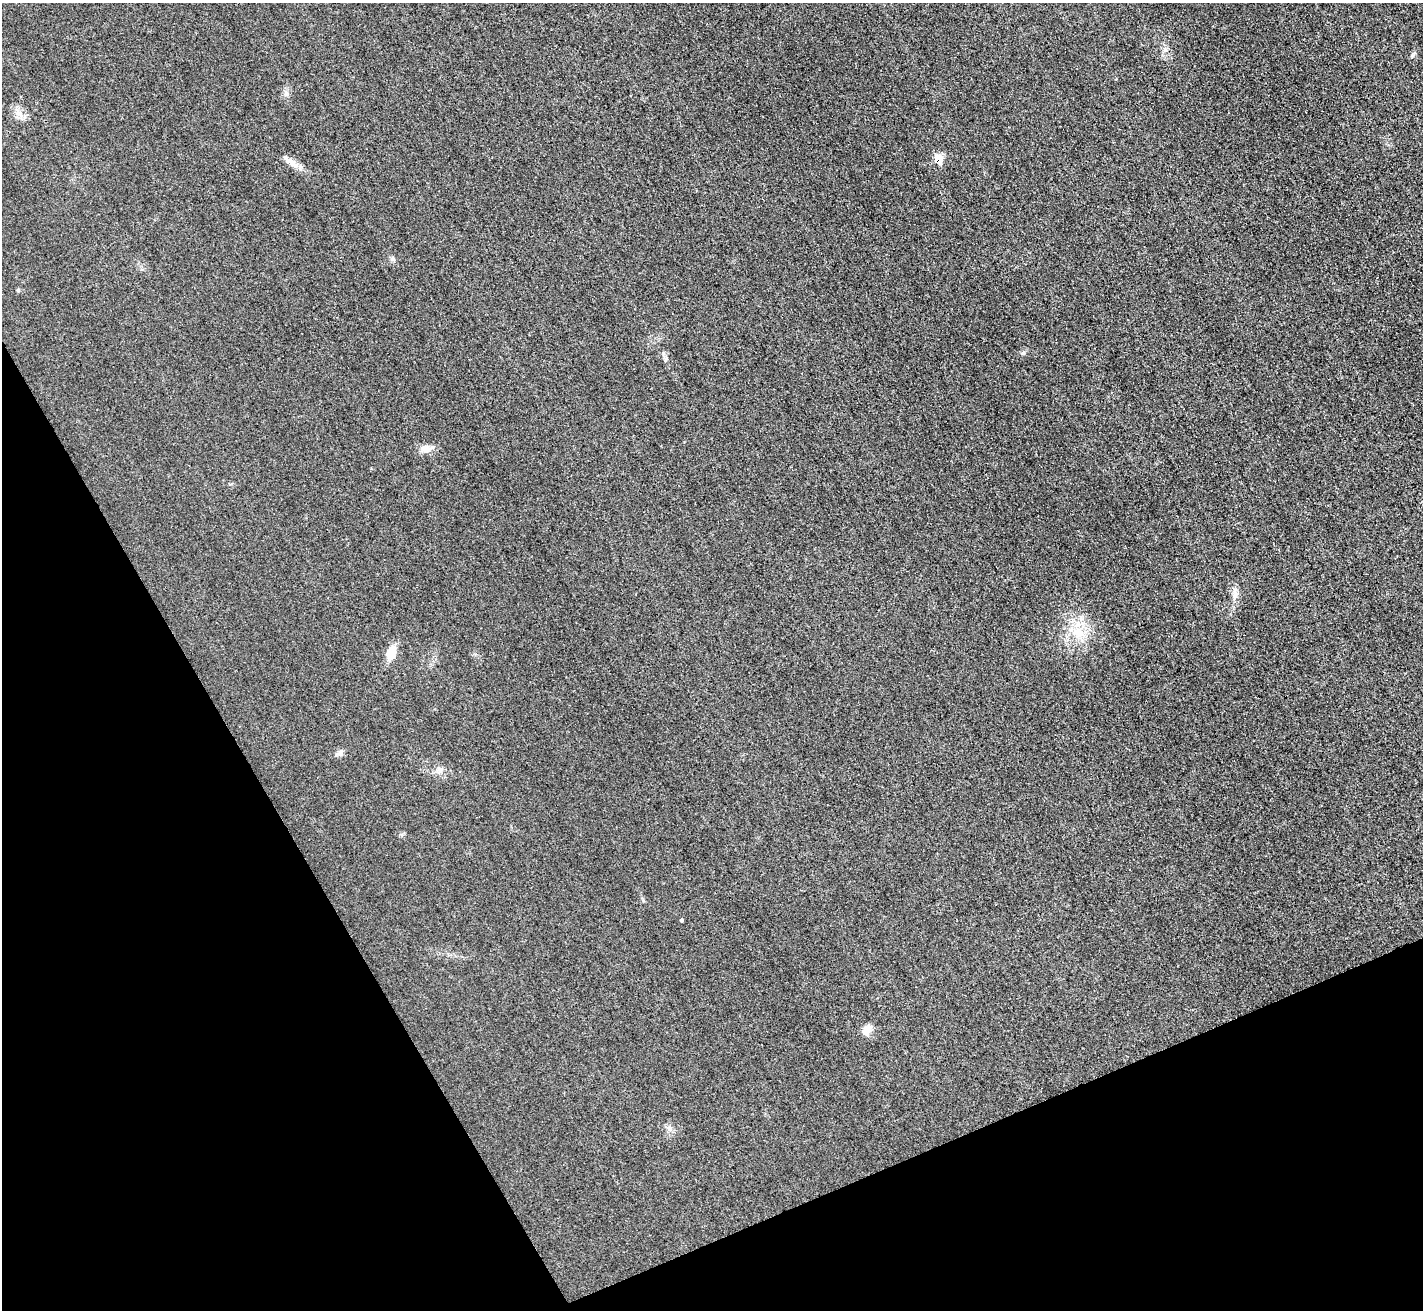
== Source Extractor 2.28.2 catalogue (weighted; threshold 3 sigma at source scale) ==
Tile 14 of 4 x 4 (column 2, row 4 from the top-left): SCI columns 1443-2863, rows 304-1611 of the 5712 x 5701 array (HDU 1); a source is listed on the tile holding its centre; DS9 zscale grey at full resolution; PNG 1425 x 1312 px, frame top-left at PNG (2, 3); no overlay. Shown black and unused: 24% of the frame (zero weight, under 3 of 4 exposures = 1% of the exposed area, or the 3 px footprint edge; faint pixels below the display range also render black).
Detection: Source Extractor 2.28.2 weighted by HDU 2 'WHT'; one run over the whole footprint, this tile lists its part. Background 0.0218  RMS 0.0061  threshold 0.0276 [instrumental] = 3 sigma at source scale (4.5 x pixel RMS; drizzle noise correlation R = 1.50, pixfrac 1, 0.05/0.05 arcsec/px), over >= 5 px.
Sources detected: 18; all 18 listed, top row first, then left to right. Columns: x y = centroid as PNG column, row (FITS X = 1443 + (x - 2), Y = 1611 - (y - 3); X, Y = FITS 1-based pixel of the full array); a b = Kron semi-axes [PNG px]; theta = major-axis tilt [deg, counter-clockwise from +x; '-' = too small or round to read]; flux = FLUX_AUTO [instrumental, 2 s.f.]
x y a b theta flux
1165 50 7 6 - 1.9
1413 55 7 4 70 1
19 113 17 6 -40 3.9
938 159 7 6 - 13
290 162 22 6 -33 4.6
392 259 7 5 -46 1.3
18 290 6 4 -47 0.71
663 353 6 4 72 0.95
1023 353 7 4 1 1
666 359 7 4 71 1
426 448 15 10 0 4.7
1235 594 21 6 -87 4.1
1076 631 17 10 41 10
391 653 15 10 71 9.1
341 752 8 7 - 1.9
440 770 12 7 23 2.9
682 920 4 3 - 3.4
867 1030 15 10 53 5.2
Overlapping masked pixels (flux is a lower limit): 1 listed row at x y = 938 159
Unlisted compact peaks at least as high as the median listed source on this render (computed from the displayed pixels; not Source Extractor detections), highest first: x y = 286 94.